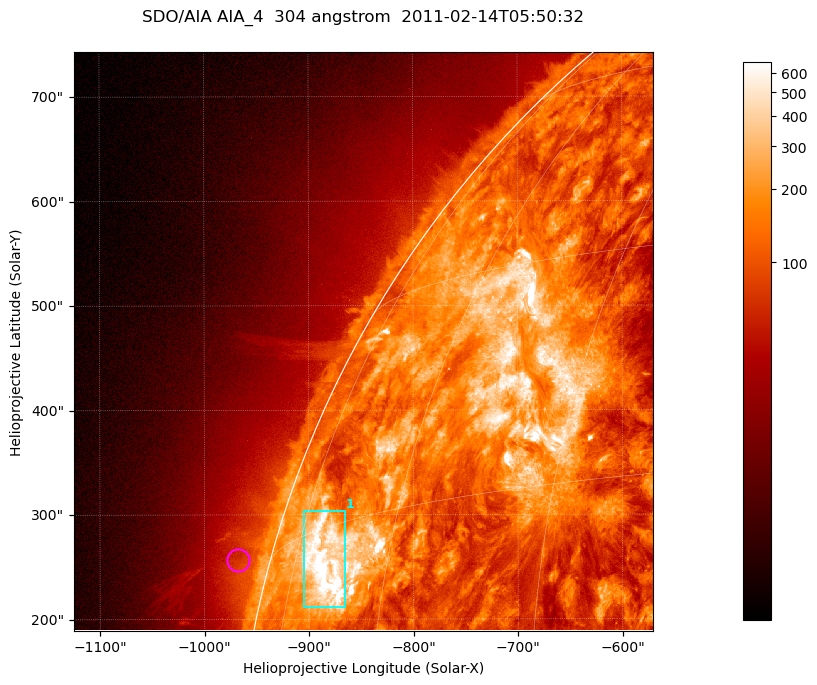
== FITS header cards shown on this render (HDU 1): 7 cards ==
TELESCOP= 'SDO/AIA '           / For AIA: SDO/AIA
INSTRUME= 'AIA_4   '           / For AIA: AIA_ATA1, AIA_ATA2, AIA_ATA3 or AIA_AT
WAVELNTH=                  304 / [angstrom] Wavelength
WAVEUNIT= 'angstrom'           / Wavelength unit: angstrom
DATE-OBS= '2011-02-14T05:50:32.123' / [ISO] Date when observation started; ISO 8
CTYPE1  = 'HPLN-TAN'           / CTYPE1; Typically HPLN
CTYPE2  = 'HPLT-TAN'           / CTYPE2; Typically HPLT

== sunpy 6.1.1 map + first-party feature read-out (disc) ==
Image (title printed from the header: SDO/AIA AIA_4  304 angstrom  2011-02-14T05:50:32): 923 x 923 px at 0.6 arcsec/px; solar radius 972 arcsec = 1619 px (partial field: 4.9% of the solar disc is inside the frame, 47% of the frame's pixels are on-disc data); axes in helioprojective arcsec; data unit not stated in the header (colour bar unlabelled)
Orientation: roll -0.132 deg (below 1 deg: not rotated)
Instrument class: DISC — disc imager (sunpy class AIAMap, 304 A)
Bright regions (active regions / flare kernels): reference = the on-disc median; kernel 7 px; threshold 5 sigma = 369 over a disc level ~130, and >= 1.15x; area >= 851 px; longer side >= 11 px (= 6.6 arcsec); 1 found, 1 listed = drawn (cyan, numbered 1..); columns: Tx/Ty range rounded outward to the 2 arcsec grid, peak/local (2 s.f.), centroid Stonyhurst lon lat
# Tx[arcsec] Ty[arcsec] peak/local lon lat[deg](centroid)
1 -906..-866 212..304 8.1 -69 +13
Off-limb structures (1.02-1.3 R_sun): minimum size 400 px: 2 found; the strongest spans PA ~75 deg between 1.02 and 1.06 R_sun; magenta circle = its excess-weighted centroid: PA ~75 deg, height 1.03 R_sun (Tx ~-968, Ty ~256 arcsec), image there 1.5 x the reference